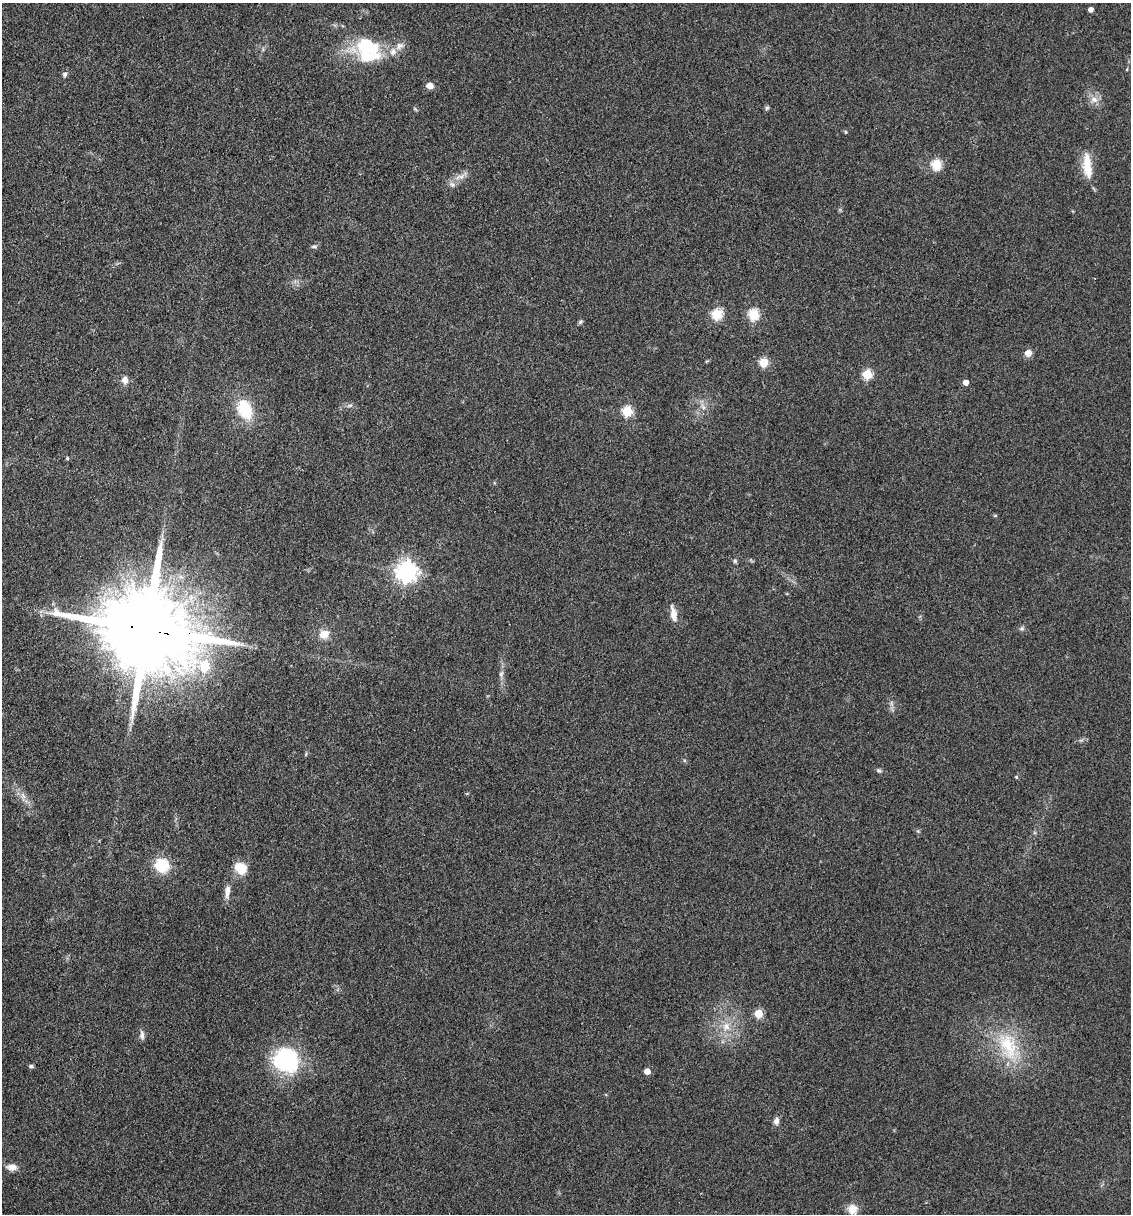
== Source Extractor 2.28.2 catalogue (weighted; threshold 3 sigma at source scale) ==
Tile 11 of 4 x 4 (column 3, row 3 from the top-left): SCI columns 2496-3624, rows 1214-2425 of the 4873 x 4848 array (HDU 1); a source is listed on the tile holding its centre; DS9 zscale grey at full resolution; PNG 1133 x 1216 px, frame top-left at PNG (2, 3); no overlay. Shown black and unused: <1% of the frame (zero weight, under 3 of 4 exposures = <1% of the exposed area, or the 3 px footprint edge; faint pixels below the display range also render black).
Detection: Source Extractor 2.28.2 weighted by HDU 2 'WHT'; one run over the whole footprint, this tile lists its part. Background 0.149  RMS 0.0071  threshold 0.032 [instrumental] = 3 sigma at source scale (4.5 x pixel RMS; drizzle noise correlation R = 1.50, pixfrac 1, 0.05/0.05 arcsec/px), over >= 5 px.
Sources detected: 50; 1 inside a brighter listed object's ellipse — not listed separately; the other 49 listed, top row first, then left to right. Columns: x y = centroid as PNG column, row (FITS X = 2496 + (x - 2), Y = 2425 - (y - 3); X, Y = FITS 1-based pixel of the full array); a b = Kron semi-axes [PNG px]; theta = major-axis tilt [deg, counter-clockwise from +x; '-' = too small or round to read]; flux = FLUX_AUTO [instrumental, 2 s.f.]
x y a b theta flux
1091 10 4 4 - 3.5
399 46 12 8 40 4.3
368 50 36 29 -55 46
65 74 6 6 - 1.8
430 86 8 6 -10 4.5
1094 99 11 8 -25 5
767 108 6 5 - 1.1
846 132 4 4 - 0.94
936 165 5 5 - 48
1087 166 31 10 -84 17
460 177 15 6 9 4.5
452 184 7 6 - 2.2
314 247 9 4 0 1.2
717 314 6 5 - 50
754 314 6 5 - 50
580 322 6 5 - 1.2
1028 353 6 6 - 6.6
764 362 5 5 - 32
867 374 5 5 - 38
125 380 9 8 - 4.1
966 382 5 4 - 5
350 405 8 3 19 1.3
703 407 11 4 -61 2.4
245 409 26 17 -66 26
627 411 5 5 - 43
67 458 5 4 - 0.74
407 572 8 8 - 380
673 614 22 8 -79 6.4
1022 628 6 6 - 1.6
147 629 30 20 -17 17000
324 634 12 10 13 7.5
501 674 9 6 69 2.1
684 760 5 3 - 0.84
879 771 7 5 -35 1.4
1016 777 4 4 - 0.86
918 831 5 5 - 0.9
162 865 14 13 - 24
241 868 13 11 -45 14
227 892 19 6 84 5.1
759 1014 5 5 - 22
726 1026 12 9 80 7
142 1035 12 6 -84 2.8
1008 1046 46 25 -70 43
286 1060 30 27 -20 65
31 1066 6 5 - 1.5
647 1071 5 4 - 6.9
776 1121 9 6 76 3.4
12 1167 13 8 -3 4.9
852 1209 13 13 - 7.1
Overlapping masked pixels (flux is a lower limit): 1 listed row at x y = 147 629